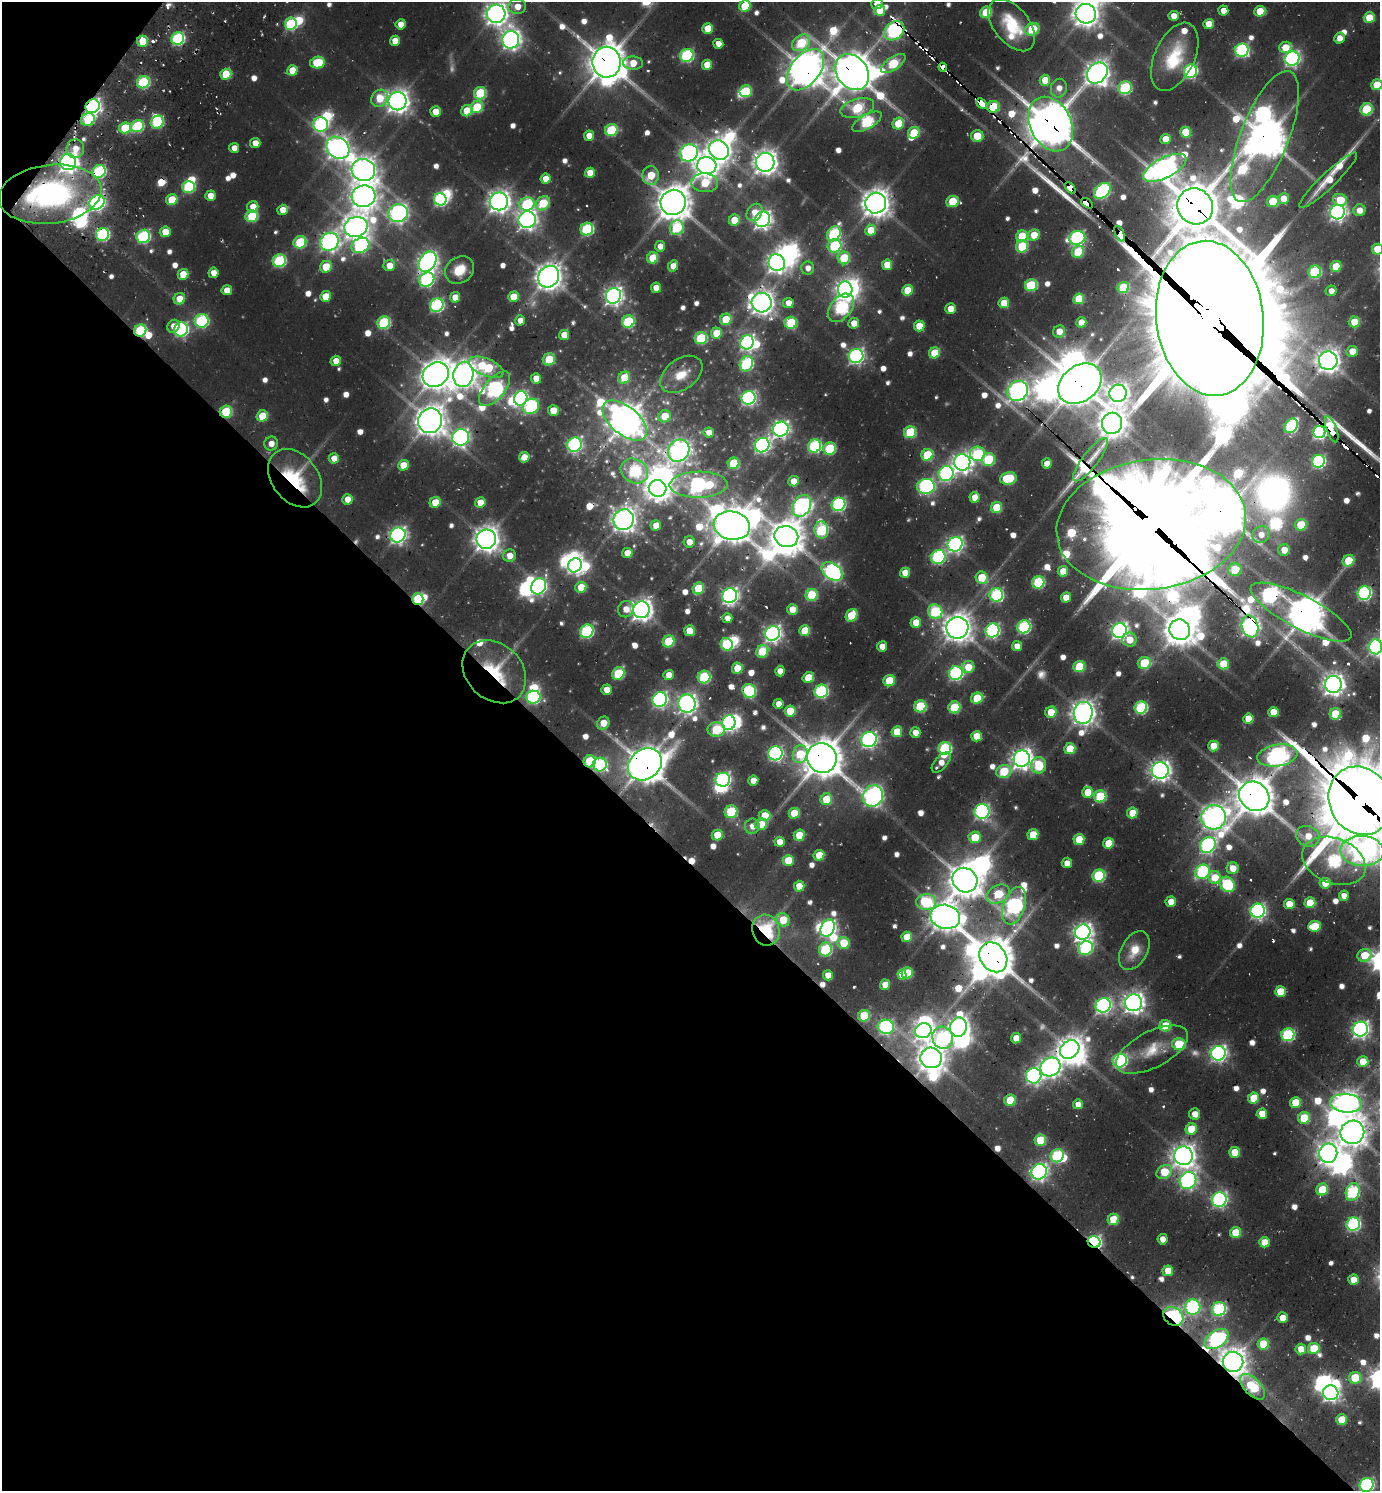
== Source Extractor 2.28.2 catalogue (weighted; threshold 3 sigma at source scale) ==
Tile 9 of 4 x 4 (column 1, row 3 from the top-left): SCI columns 311-1688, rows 1584-3072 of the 6064 x 6050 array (HDU 1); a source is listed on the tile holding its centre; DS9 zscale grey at full resolution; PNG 1382 x 1493 px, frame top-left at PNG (2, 2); each listed source drawn as its Kron ellipse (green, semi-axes under 4 px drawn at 4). Shown black and unused: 43% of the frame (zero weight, under 2 of 3 exposures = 5% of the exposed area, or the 3 px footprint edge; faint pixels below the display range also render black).
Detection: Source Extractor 2.28.2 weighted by HDU 2 'WHT'; one run over the whole footprint, this tile lists its part. Background 0.0755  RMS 0.01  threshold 0.0448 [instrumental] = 3 sigma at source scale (4.5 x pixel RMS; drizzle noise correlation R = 1.50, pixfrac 1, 0.05/0.05 arcsec/px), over >= 5 px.
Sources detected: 782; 25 too faint to see at this stretch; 52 inside a brighter object's white glare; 25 cosmic-ray / hot-pixel residue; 2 long thin detections or spike segments (spike, bleed or trail) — neither listed nor drawn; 14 inside a brighter listed object's ellipse — not listed separately; of the other 664, all 500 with FLUX_AUTO >= 12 (the completeness limit of this list) listed and drawn (164 fainter detections not listed), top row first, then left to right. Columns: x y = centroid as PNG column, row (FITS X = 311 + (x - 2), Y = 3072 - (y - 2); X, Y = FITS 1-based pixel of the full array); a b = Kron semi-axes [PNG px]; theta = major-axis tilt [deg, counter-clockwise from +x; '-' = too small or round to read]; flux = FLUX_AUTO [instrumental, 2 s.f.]
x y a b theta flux
877 4 5 5 - 13
745 6 6 5 - 62
517 7 9 7 3 22
880 10 5 5 - 32
1223 10 5 5 - 15
1260 11 5 5 - 38
986 12 6 5 - 68
496 14 9 9 - 1000
1086 14 10 9 - 1400
1174 16 5 5 - 15
1369 18 5 5 - 41
291 24 6 6 - 120
401 24 5 5 - 16
1209 24 5 5 - 25
1012 25 30 17 -51 64
708 28 5 5 - 35
1032 29 7 6 - 80
894 31 11 8 40 320
1339 38 5 5 - 15
178 39 6 6 - 180
511 40 9 8 - 770
142 41 5 5 - 47
395 41 5 5 - 20
801 43 10 7 35 97
718 44 5 5 - 15
1285 47 6 5 - 31
1242 50 7 6 - 250
687 55 7 6 - 180
1175 57 36 20 65 65
1292 59 7 7 - 390
607 62 15 14 - 2900
317 63 7 5 11 64
633 63 10 6 -4 28
893 63 14 6 35 93
707 65 5 5 - 27
943 67 4 3 - 240
292 70 5 5 - 27
805 70 24 14 51 2400
1191 71 7 6 - 230
852 72 19 15 -54 3100
1097 73 11 9 47 1200
226 74 5 5 - 53
1045 80 5 5 - 32
143 82 6 6 - 140
1377 85 5 5 - 51
1059 88 9 8 - 14
1125 88 7 6 - 140
746 91 6 6 - 75
480 93 6 6 - 89
379 98 9 8 - 35
398 101 9 9 - 1200
982 104 6 3 -43 600
93 106 7 6 - 480
477 107 6 5 - 59
993 107 6 6 - 78
857 108 17 9 16 93
1367 109 6 6 - 95
467 111 6 5 - 44
436 112 5 5 - 26
88 119 7 6 - 86
157 122 7 6 - 110
867 122 16 7 30 150
321 124 7 7 - 250
898 124 6 5 - 45
1051 124 28 20 -64 4100
137 126 7 6 - 120
125 128 6 5 - 63
611 130 6 6 - 100
1185 132 5 5 - 55
914 133 6 5 - 54
589 136 5 5 - 18
977 136 6 6 - 34
1265 137 70 24 69 3400
1165 139 5 5 - 21
255 143 5 5 - 18
234 148 5 5 - 12
338 148 12 10 -37 1100
75 149 9 8 - 17
719 150 10 9 - 1200
689 153 9 8 - 420
68 162 8 7 - 840
765 162 9 9 - 1300
707 166 9 8 - 1100
1165 168 24 10 27 1000
363 170 12 11 - 1400
99 172 7 6 - 170
590 173 5 5 - 27
651 175 9 8 - 44
546 179 5 5 - 21
1328 180 39 7 44 30
705 183 13 9 -3 60
188 187 6 6 - 110
1070 188 6 4 -45 620
1102 191 9 6 43 250
50 194 51 29 7 290
210 196 5 5 - 17
364 196 12 10 15 1400
1284 198 5 5 - 21
440 199 6 6 - 210
172 200 6 5 - 45
1340 200 7 6 - 40
499 201 9 9 - 1000
952 201 6 5 - 57
97 202 8 7 - 390
673 202 13 12 - 2500
1273 202 6 5 - 54
543 203 8 6 41 66
876 203 10 10 - 1600
1087 203 6 4 -36 1000
527 204 7 6 - 130
1195 206 18 17 - 4800
253 207 6 5 - 21
283 210 5 5 - 23
1359 210 6 6 - 17
755 212 9 7 55 18
1337 212 7 7 - 540
398 213 10 9 - 560
252 216 6 6 - 84
762 219 8 7 - 620
527 220 8 8 - 710
734 220 5 5 - 33
356 227 12 10 15 1400
677 228 7 7 - 110
587 229 6 6 - 150
871 230 5 5 - 37
165 232 5 5 - 26
102 234 6 6 - 180
834 234 8 6 58 140
1120 234 8 4 -65 1700
1034 235 6 5 - 33
143 236 7 6 - 180
1022 236 6 5 - 61
1077 238 8 6 20 300
300 242 6 6 - 99
329 242 10 8 36 580
360 245 9 7 27 230
660 246 5 5 - 13
835 246 7 6 - 120
1022 246 6 6 - 78
1377 249 5 5 - 43
1078 252 6 6 - 61
653 258 6 5 - 50
844 258 6 6 - 75
279 261 6 6 - 160
428 262 11 8 56 780
777 263 8 8 - 840
887 265 5 5 - 26
389 266 6 5 - 21
673 266 6 5 - 15
1336 266 6 5 - 39
326 267 6 5 - 37
808 268 6 6 - 12
459 270 15 12 43 28
1315 272 6 6 - 130
213 273 5 5 - 13
183 274 5 5 - 31
549 277 11 10 - 1400
427 280 8 6 33 250
1031 285 6 6 - 100
656 288 5 5 - 20
1123 288 6 5 - 74
227 290 5 5 - 18
845 290 8 7 - 720
908 290 5 5 - 42
1331 291 5 5 - 12
325 296 5 5 - 32
613 296 8 7 - 640
455 297 5 5 - 21
513 297 5 5 - 34
179 299 6 5 - 22
1079 299 5 5 - 59
762 303 10 9 - 1200
788 303 5 5 - 18
1004 303 5 5 - 38
437 305 7 6 - 220
841 308 16 10 50 210
951 309 5 5 - 26
1210 318 77 53 -83 47000
726 319 6 5 - 42
520 320 5 5 - 13
202 321 7 6 - 180
628 322 6 6 - 110
1081 322 5 5 - 21
1354 322 5 5 - 37
384 323 6 6 - 130
791 323 6 6 - 81
854 323 5 5 - 19
173 326 7 5 58 14
919 326 5 5 - 30
181 329 7 7 - 250
140 330 6 6 - 110
1059 331 6 6 - 19
716 333 5 5 - 36
564 335 5 5 - 26
701 338 6 6 - 110
747 342 7 6 - 400
1352 351 5 5 - 23
934 353 5 5 - 48
856 356 7 7 - 400
549 359 6 6 - 52
336 361 5 5 - 20
1328 361 9 9 - 1100
746 364 8 6 63 180
486 367 18 8 -22 110
463 374 13 10 79 1500
681 374 23 15 36 28
436 375 14 11 35 2000
624 378 6 5 - 46
536 379 5 5 - 21
1080 384 24 18 38 4100
495 389 21 10 50 380
1018 391 11 9 38 810
1118 393 8 8 - 950
521 398 7 6 - 240
748 398 7 6 - 330
531 406 8 7 - 160
553 410 5 5 - 26
226 412 6 6 - 88
262 416 6 5 - 43
665 416 6 6 - 36
430 421 12 12 - 2000
625 421 26 14 -39 2000
1112 423 11 10 - 1500
1291 426 8 6 53 170
781 429 8 7 - 540
1332 429 13 5 -69 170
709 432 5 5 - 18
910 432 6 6 - 83
1319 432 6 6 - 310
460 437 8 8 - 520
271 444 7 6 - 13
574 445 7 7 - 300
762 445 8 6 40 410
815 446 7 6 - 180
830 448 6 6 - 99
679 451 12 10 51 770
978 454 7 7 - 130
927 455 6 6 - 73
524 457 5 5 - 21
334 458 5 5 - 17
988 459 7 6 - 91
1090 460 26 8 52 13
1318 461 6 6 - 220
962 462 8 8 - 780
734 463 6 5 - 74
1047 463 5 5 - 17
403 465 5 5 - 30
634 471 14 11 -30 150
946 474 8 7 - 320
295 478 32 23 -52 95
1008 478 8 6 10 86
793 481 5 5 - 20
698 485 29 13 1 380
926 486 9 7 6 310
658 488 9 8 - 1000
975 497 5 5 - 25
348 499 5 5 - 18
435 502 6 5 - 34
480 503 5 5 - 27
839 504 7 6 - 230
802 506 11 8 62 550
996 507 5 5 - 55
624 520 10 10 - 1200
656 525 5 5 - 20
1151 525 95 65 8 24000
1301 525 6 5 - 50
732 526 18 14 -10 2700
821 530 8 7 - 130
1261 534 9 8 - 15
398 535 8 7 - 520
786 537 12 10 -17 2200
486 539 10 9 - 1400
689 542 5 5 - 16
955 544 7 7 - 450
1284 550 6 5 - 21
627 553 5 5 - 21
509 556 6 6 - 17
938 557 7 7 - 210
1348 561 6 5 - 52
575 565 7 6 - 440
1235 569 7 6 - 49
1063 571 5 5 - 29
832 572 12 7 -36 400
905 573 5 5 - 24
982 578 6 6 - 59
1038 582 6 6 - 130
539 586 8 7 - 350
581 587 6 5 - 33
698 588 6 5 - 60
1364 593 7 6 - 260
812 595 6 6 - 80
996 595 7 6 - 200
730 596 7 7 - 500
1066 597 5 5 - 20
418 599 6 6 - 100
626 609 8 7 - 15
792 609 5 5 - 20
641 610 8 8 - 1000
935 612 7 7 - 120
1301 612 56 16 -27 3200
852 615 7 5 56 60
727 618 5 5 - 13
916 622 5 5 - 27
1250 626 11 8 -73 690
1024 627 7 6 - 200
957 628 11 11 - 1600
992 630 7 6 - 270
1119 630 7 7 - 550
1180 630 10 10 - 1900
587 631 7 6 - 190
689 631 5 5 - 36
805 631 5 5 - 47
773 633 7 7 - 550
1129 640 7 7 - 23
668 641 6 5 - 71
727 644 6 6 - 120
882 646 5 5 - 17
1017 646 5 5 - 15
1375 647 7 6 - 290
762 651 7 5 60 65
1144 663 6 6 - 72
1223 664 6 5 - 39
1079 666 6 5 - 66
968 667 6 6 - 29
737 668 6 5 - 35
780 671 5 5 - 18
494 672 35 27 -45 85
618 673 7 6 - 86
956 673 7 6 - 260
669 675 5 5 - 17
704 677 6 6 - 120
808 677 6 5 - 26
889 681 6 5 - 48
1333 684 8 8 - 1000
606 690 5 5 - 17
749 691 7 6 - 140
821 691 7 6 - 190
533 697 7 6 - 200
977 698 6 5 - 58
660 699 7 7 - 370
687 703 9 8 - 750
778 704 5 5 - 17
920 706 6 6 - 95
954 707 6 6 - 78
1141 708 6 6 - 150
790 711 5 5 - 40
1051 712 6 5 - 33
1273 712 5 5 - 29
1083 713 11 9 84 1200
1335 714 5 5 - 59
1248 719 5 5 - 30
603 723 7 6 - 27
729 723 7 6 - 420
716 730 8 7 - 82
897 732 5 5 - 41
915 733 5 5 - 16
976 736 5 5 - 29
869 740 8 7 - 430
1213 746 5 5 - 33
945 748 6 6 - 150
1070 749 5 5 - 50
775 753 7 7 - 300
800 754 9 7 76 49
1277 755 20 10 9 700
822 758 15 14 - 3400
1022 759 8 8 - 930
590 761 6 6 - 83
941 762 12 6 49 15
645 764 18 14 37 3000
600 765 7 7 - 200
1039 765 8 7 - 59
1160 770 8 8 - 870
1004 771 7 6 - 71
723 780 7 7 - 330
753 780 5 5 - 17
1088 792 5 5 - 35
873 796 11 10 - 620
1100 796 6 6 - 92
1254 796 16 14 -40 3300
826 799 6 5 - 47
1360 801 35 30 -64 13000
982 811 7 7 - 360
731 812 6 6 - 88
794 813 5 5 - 40
1132 813 5 5 - 33
765 815 6 5 - 36
1214 817 12 12 - 1200
761 824 6 5 - 30
752 826 7 7 - 13
1033 834 5 5 - 42
717 835 5 5 - 35
799 835 5 5 - 38
1308 836 12 10 -24 24
975 837 6 6 - 50
1079 839 5 5 - 45
779 842 5 5 - 17
1108 843 5 5 - 34
1208 845 8 7 - 340
1362 851 21 15 -3 740
819 855 5 5 - 36
788 860 5 5 - 38
1334 861 33 22 -21 240
1067 863 5 5 - 14
1233 868 6 6 - 24
1203 872 8 6 37 190
1099 876 6 6 - 140
1215 877 6 6 - 34
965 880 13 12 - 2500
1325 883 5 5 - 27
1227 884 8 7 - 140
799 886 5 5 - 28
998 894 12 8 28 77
1344 896 5 5 - 14
926 902 10 8 0 110
1171 902 5 5 - 22
1310 903 5 5 - 41
1289 904 5 5 - 32
1014 906 19 10 70 450
1258 911 7 7 - 380
945 917 15 12 -14 1800
783 920 7 6 - 44
1315 926 6 5 - 51
828 928 9 6 62 440
766 930 16 13 -72 140
1083 932 8 7 - 730
907 937 5 5 - 35
843 943 6 6 - 41
1086 948 8 6 31 180
825 949 7 6 - 130
1134 951 21 13 60 30
1364 955 7 6 - 42
993 957 16 13 -55 3400
907 973 5 5 - 55
828 975 5 5 - 19
902 975 5 4 - 24
885 985 5 5 - 23
1280 992 5 5 - 43
1133 1003 8 8 - 950
1103 1005 7 7 - 400
864 1016 6 5 - 65
1165 1026 6 5 - 52
886 1027 8 7 - 300
958 1027 10 8 79 890
1361 1029 7 7 - 560
923 1031 8 7 - 620
1288 1035 6 6 - 170
943 1038 11 10 - 170
1016 1038 5 5 - 23
1179 1044 7 6 - 66
1070 1049 10 8 38 1400
1152 1050 39 18 27 39
1218 1053 7 7 - 490
931 1058 11 10 - 1600
1120 1061 7 6 - 260
1363 1062 5 5 - 31
1050 1067 10 9 - 810
1034 1076 8 7 - 400
1253 1098 5 5 - 48
1010 1100 6 5 - 55
1295 1103 5 5 - 53
1346 1103 16 9 -5 1300
1078 1104 5 5 - 14
1195 1114 5 5 - 17
1262 1114 5 5 - 27
1304 1118 6 6 - 56
1191 1129 6 5 - 46
1352 1132 12 11 - 1600
1040 1140 6 5 - 60
1235 1152 5 5 - 39
1328 1153 9 9 - 990
1057 1156 7 6 - 130
1183 1156 9 9 - 1200
1039 1172 8 7 - 520
1164 1172 8 6 34 50
1188 1180 9 8 - 450
1322 1189 6 5 - 55
1353 1192 9 6 71 200
1219 1200 7 7 - 330
1113 1219 6 5 - 47
1353 1224 7 6 - 240
1235 1233 6 5 - 46
1163 1239 5 5 - 18
1094 1242 6 6 - 330
1264 1242 5 5 - 28
1168 1271 5 5 - 24
1354 1280 5 5 - 25
1193 1307 8 7 - 280
1219 1309 7 6 - 200
1173 1316 11 8 -36 380
1282 1318 5 5 - 18
1217 1339 13 8 35 320
1263 1344 5 5 - 51
1314 1348 6 5 - 53
1301 1349 5 5 - 23
1233 1362 10 10 - 1500
1355 1378 6 6 - 59
1253 1387 16 8 -47 95
1331 1393 8 7 - 480
1341 1420 5 5 - 40
1367 1485 7 6 - 270
Overlapping masked pixels (flux is a lower limit): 61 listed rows (the first 20) at x y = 1012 25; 894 31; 607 62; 943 67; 805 70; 852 72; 982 104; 93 106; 993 107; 88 119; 1051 124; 1265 137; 68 162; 1070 188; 50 194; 97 202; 876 203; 1087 203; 1195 206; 102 234
Isophote crosses this tile's border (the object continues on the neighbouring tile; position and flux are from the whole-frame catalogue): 13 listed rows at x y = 877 4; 745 6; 517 7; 496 14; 1086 14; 1377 85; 1377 249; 1151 525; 1375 647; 1360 801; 1362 851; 1352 1132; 1367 1485